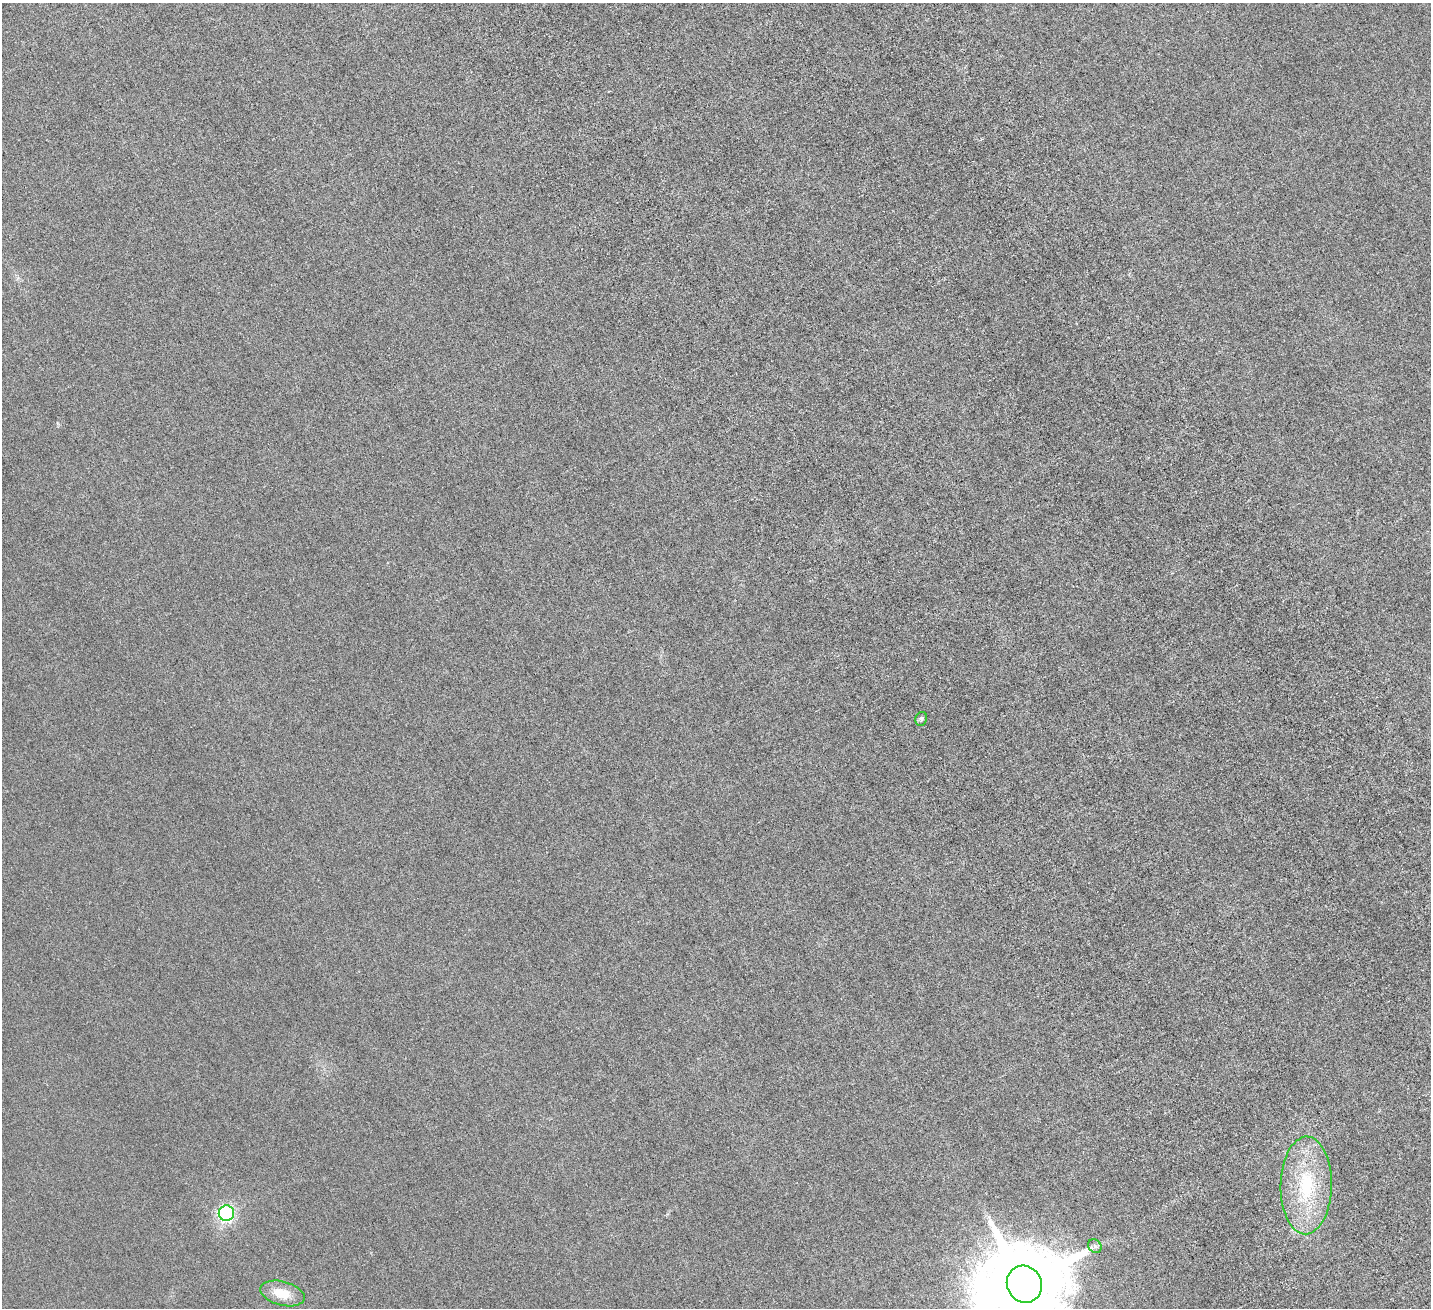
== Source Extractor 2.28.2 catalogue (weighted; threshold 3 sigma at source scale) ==
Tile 6 of 4 x 4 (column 2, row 2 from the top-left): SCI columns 1735-3163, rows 3092-4397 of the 6329 x 6320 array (HDU 1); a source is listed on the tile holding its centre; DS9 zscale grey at full resolution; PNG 1433 x 1310 px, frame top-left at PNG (2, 3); each listed source drawn as its Kron ellipse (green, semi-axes under 4 px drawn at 4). Nothing masked; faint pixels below the display range render black.
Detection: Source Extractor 2.28.2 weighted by HDU 2 'WHT'; one run over the whole footprint, this tile lists its part. Background 0.00255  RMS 0.002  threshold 0.00836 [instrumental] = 3 sigma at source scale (4.09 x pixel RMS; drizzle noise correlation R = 1.36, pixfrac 0.8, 0.05/0.05 arcsec/px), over >= 5 px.
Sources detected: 7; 1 inside a brighter object's white glare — neither listed nor drawn; the other 6 listed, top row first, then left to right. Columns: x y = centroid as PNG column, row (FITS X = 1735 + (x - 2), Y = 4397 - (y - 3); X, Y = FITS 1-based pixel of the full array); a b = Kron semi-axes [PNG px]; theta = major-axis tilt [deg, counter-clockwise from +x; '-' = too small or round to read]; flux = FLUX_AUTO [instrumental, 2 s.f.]
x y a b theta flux
921 719 7 5 68 0.36
1306 1185 49 25 89 14
226 1213 8 7 - 28
1095 1246 7 6 - 0.47
1024 1284 19 17 -63 2700
282 1293 23 12 -14 3.6
Isophote crosses this tile's border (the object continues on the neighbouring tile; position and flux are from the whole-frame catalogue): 1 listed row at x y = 1024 1284